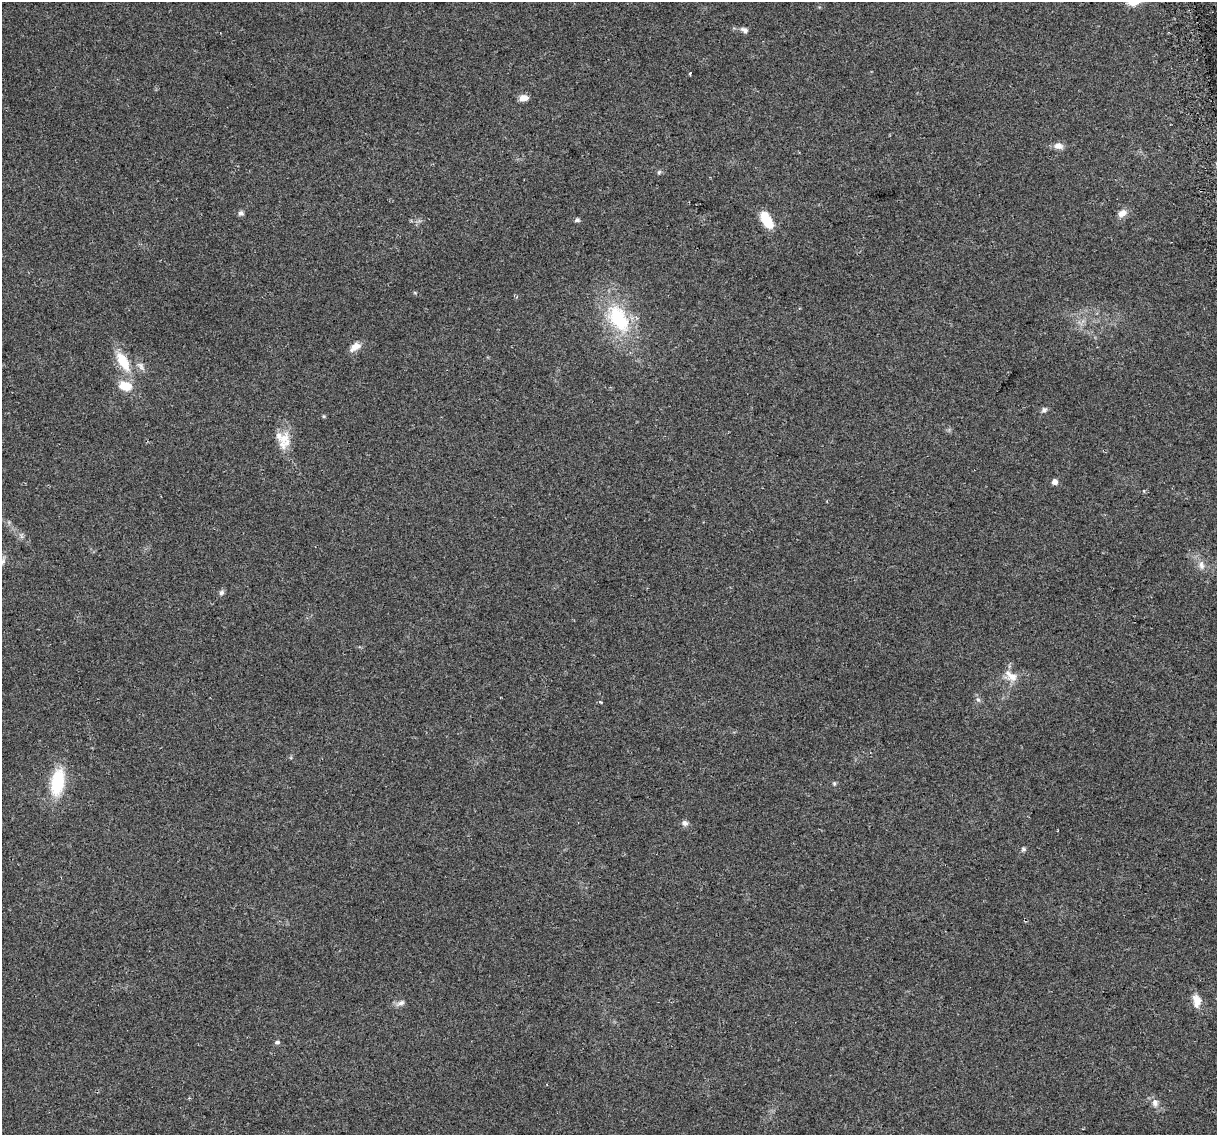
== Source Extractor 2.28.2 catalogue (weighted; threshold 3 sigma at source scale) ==
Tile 10 of 4 x 4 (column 2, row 3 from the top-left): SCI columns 1248-2462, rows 1210-2342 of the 4924 x 4639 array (HDU 1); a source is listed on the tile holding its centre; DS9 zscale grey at full resolution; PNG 1219 x 1137 px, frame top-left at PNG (2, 2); no overlay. Shown black and unused: <1% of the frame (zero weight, under 2 of 3 exposures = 2% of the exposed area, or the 3 px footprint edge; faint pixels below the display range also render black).
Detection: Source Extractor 2.28.2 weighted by HDU 2 'WHT'; one run over the whole footprint, this tile lists its part. Background 0.103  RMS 0.01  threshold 0.0454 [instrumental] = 3 sigma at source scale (4.5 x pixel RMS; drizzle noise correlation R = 1.50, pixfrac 1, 0.0396/0.0396 arcsec/px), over >= 5 px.
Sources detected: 35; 1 inside a brighter object's white glare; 1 cosmic-ray / hot-pixel residue — not listed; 1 inside a brighter listed object's ellipse — not listed separately; the other 32 listed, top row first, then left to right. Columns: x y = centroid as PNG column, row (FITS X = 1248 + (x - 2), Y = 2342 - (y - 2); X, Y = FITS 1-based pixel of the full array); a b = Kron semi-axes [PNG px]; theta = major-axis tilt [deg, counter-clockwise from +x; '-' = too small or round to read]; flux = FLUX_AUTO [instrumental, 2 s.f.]
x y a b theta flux
744 30 10 6 -26 3.7
690 73 3 2 - 2.4
523 98 9 6 5 8.8
1058 146 12 8 -3 6.2
659 172 6 5 - 1.7
241 213 7 7 - 2.8
1122 213 12 8 31 6.9
577 220 5 5 - 2.9
767 221 19 7 -57 24
415 293 6 3 -19 1
618 318 39 22 -57 74
355 347 14 8 34 8.8
123 362 30 13 -59 27
141 366 15 8 -53 5.4
126 386 13 9 -11 20
1044 410 8 7 - 3
324 416 5 4 - 1.2
284 439 21 17 -71 18
1054 482 5 5 - 6.3
1201 565 13 8 -82 6.3
222 592 7 6 - 2.9
1011 676 20 11 -38 13
978 699 8 5 -61 2.7
600 702 4 3 - 1.4
57 782 28 14 80 50
834 784 6 5 - 1.5
685 823 9 7 -25 3.7
1023 849 6 6 - 1.9
1197 1001 16 9 -81 12
401 1003 13 7 24 4.7
277 1042 6 5 - 2.3
1155 1103 11 8 -89 5.9